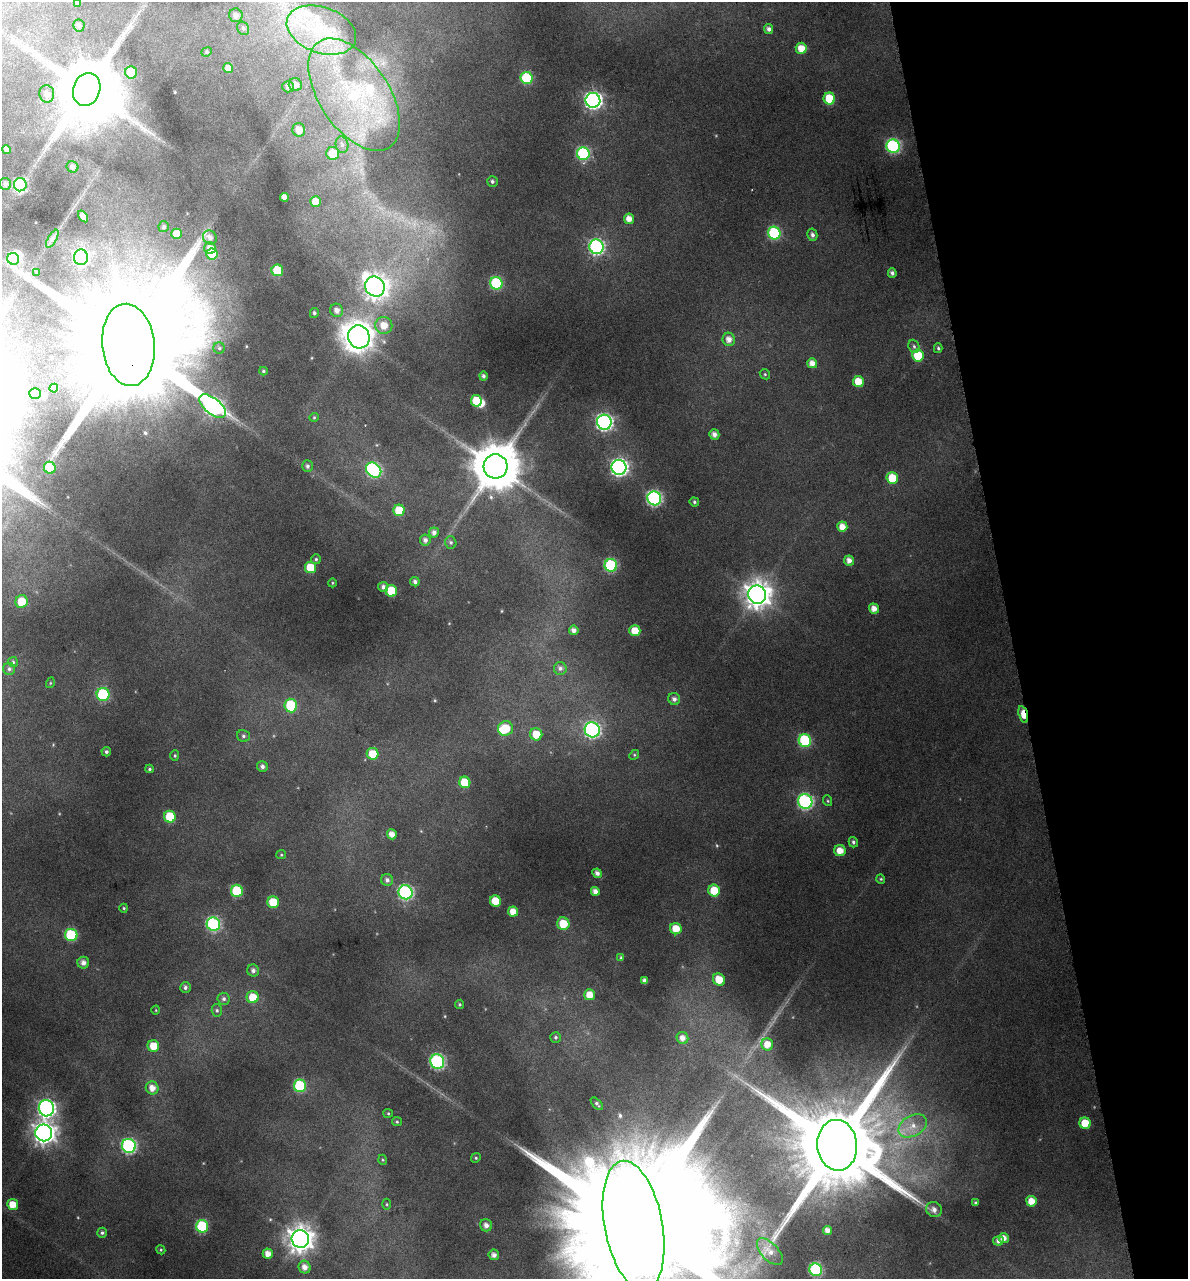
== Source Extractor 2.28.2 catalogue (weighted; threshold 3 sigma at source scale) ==
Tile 12 of 4 x 4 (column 4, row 3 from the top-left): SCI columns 3660-4845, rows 1282-2558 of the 4896 x 5150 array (HDU 1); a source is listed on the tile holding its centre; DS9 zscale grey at full resolution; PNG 1190 x 1281 px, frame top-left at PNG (2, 2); each listed source drawn as its Kron ellipse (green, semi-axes under 4 px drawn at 4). Shown black and unused: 15% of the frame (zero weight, under 4 of 8 exposures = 2% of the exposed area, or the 3 px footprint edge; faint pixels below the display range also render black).
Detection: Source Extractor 2.28.2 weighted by HDU 2 'WHT'; one run over the whole footprint, this tile lists its part. Background -0.0182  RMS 0.0096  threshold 0.0393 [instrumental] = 3 sigma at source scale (4.09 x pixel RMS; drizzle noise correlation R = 1.36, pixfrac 0.8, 0.0396/0.0396 arcsec/px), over >= 5 px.
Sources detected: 201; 1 too faint to see at this stretch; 7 inside a brighter object's white glare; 2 long thin detections or spike segments (spike, bleed or trail) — neither listed nor drawn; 4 inside a brighter listed object's ellipse — not listed separately; the other 187 listed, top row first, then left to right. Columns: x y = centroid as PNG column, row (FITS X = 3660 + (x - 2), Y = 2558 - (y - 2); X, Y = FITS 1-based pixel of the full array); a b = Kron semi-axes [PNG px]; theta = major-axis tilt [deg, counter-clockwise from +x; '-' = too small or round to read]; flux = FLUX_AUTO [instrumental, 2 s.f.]
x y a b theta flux
77 3 3 3 - 1.9
236 15 7 6 - 4.6
79 26 6 6 - 2.1
243 28 7 5 -59 2.1
769 29 5 4 - 3.3
321 30 36 23 -20 50
801 48 5 5 - 10
207 52 5 4 - 1.2
228 68 5 5 - 5.5
131 72 6 6 - 27
527 78 6 6 - 54
295 85 7 6 - 4.7
288 87 6 5 - 3
87 89 17 13 71 7300
47 94 9 7 -81 6.1
354 95 64 34 -56 150
829 99 6 5 - 28
593 100 7 7 - 280
299 130 7 6 - 6.9
342 145 8 6 -77 3.3
893 146 7 6 - 130
6 149 4 4 - 3.7
333 153 6 6 - 20
583 154 6 6 - 99
73 167 6 5 - 3.8
492 181 5 5 - 1.8
5 184 6 6 - 2.6
20 185 6 6 - 98
284 197 4 4 - 5.5
316 202 5 5 - 11
83 216 6 4 -55 5.8
629 219 5 5 - 7.5
164 227 5 5 - 2
774 233 6 6 - 76
177 234 5 5 - 9.1
812 235 6 5 - 2.8
210 237 7 6 - 4.3
52 239 10 4 60 2.4
596 247 7 7 - 180
210 248 6 6 - 6.7
212 254 5 5 - 21
81 257 8 7 - 180
13 259 6 5 - 44
277 270 6 5 - 27
36 272 4 2 - 0.63
892 273 4 4 - 2.4
496 283 6 6 - 75
375 286 10 9 - 720
337 310 7 6 - 4.9
314 313 5 4 - 1.6
384 325 8 8 - 12
359 337 11 10 - 870
729 339 7 6 - 6.1
128 345 41 26 -84 41000
914 346 7 5 -68 2
219 348 5 5 - 1.5
938 348 5 4 - 1.3
918 355 6 5 - 30
812 363 5 5 - 6.7
263 371 4 3 - 1.2
765 374 5 4 - 1.2
483 376 4 4 - 2.2
858 381 5 5 - 14
54 388 4 4 - 5.1
35 394 6 5 - 6.9
476 401 6 5 - 20
212 406 16 8 -39 320
314 417 5 4 - 0.98
604 422 7 7 - 230
714 434 5 5 - 4.5
307 466 6 5 - 2
495 466 12 12 - 4300
619 467 7 7 - 290
50 468 6 6 - 22
374 470 8 6 -43 130
892 478 6 5 - 23
654 498 7 7 - 170
694 502 5 4 - 1.4
399 510 6 5 - 25
842 527 5 5 - 8
434 532 5 5 - 3.5
425 540 5 5 - 3
451 542 6 5 - 1.6
316 559 5 5 - 1.3
849 560 5 5 - 5
611 565 6 6 - 82
310 567 5 5 - 21
415 582 5 4 - 2.6
332 583 4 3 - 0.66
383 587 5 5 - 2.6
391 591 6 5 - 24
757 595 9 9 - 1000
22 601 6 6 - 17
874 609 5 5 - 6.4
574 630 4 4 - 3.6
635 631 5 5 - 15
13 662 5 5 - 1.3
560 668 6 6 - 2.6
9 669 6 6 - 2.1
50 683 5 3 - 0.8
103 694 6 6 - 67
674 699 6 6 - 3.2
291 705 7 6 - 38
1023 714 9 4 -75 21
505 728 8 7 - 24
592 730 8 7 - 190
536 734 6 6 - 15
243 736 6 6 - 2
805 740 6 6 - 71
106 752 5 4 - 1.7
372 754 6 5 - 15
634 755 5 4 - 1.1
175 756 5 4 - 1.1
262 766 5 5 - 2.7
149 769 4 4 - 1.1
465 782 6 5 - 24
805 801 7 7 - 160
828 801 5 3 - 0.95
170 817 6 6 - 26
392 834 5 5 - 6.1
853 842 5 4 - 1.9
840 851 5 5 - 9.2
281 855 5 4 - 1
597 873 5 4 - 3.5
881 879 4 4 - 1
387 880 6 6 - 2.8
714 890 6 5 - 18
237 891 6 6 - 46
595 891 4 4 - 4.6
405 892 7 6 - 150
495 901 5 5 - 19
273 902 6 5 - 22
124 908 4 4 - 0.99
513 912 5 5 - 8.2
213 924 7 6 - 120
563 924 6 6 - 17
676 929 6 5 - 13
71 935 6 6 - 53
621 958 4 3 - 1.3
83 963 6 6 - 4.6
253 971 6 6 - 3.1
719 980 6 5 - 16
645 981 4 4 - 3.3
185 987 5 5 - 2
590 995 5 5 - 9.5
253 997 6 6 - 17
224 999 6 6 - 2.2
460 1004 5 4 - 1.2
156 1010 4 3 - 0.61
217 1010 6 5 - 1.7
555 1037 5 5 - 1.5
682 1038 6 5 - 5.5
767 1044 6 6 - 9.3
153 1046 6 6 - 15
437 1062 7 7 - 140
300 1086 6 6 - 62
152 1088 6 6 - 7.5
597 1104 8 4 -46 1.7
46 1108 8 7 - 270
388 1113 5 4 - 0.97
397 1122 5 4 - 1.1
1085 1123 5 5 - 19
913 1126 15 10 30 13
44 1133 8 8 - 590
837 1145 25 20 -85 19000
129 1146 7 7 - 160
476 1158 5 4 - 1.2
383 1160 5 3 - 0.81
1031 1201 5 5 - 9.4
976 1203 4 3 - 1.3
387 1204 5 3 - 0.86
13 1205 5 5 - 13
934 1209 8 7 - 4.1
486 1225 6 5 - 4.3
634 1225 66 29 -79 75000
202 1226 6 6 - 63
827 1230 4 4 - 4.6
102 1233 5 5 - 1.9
1004 1238 5 5 - 5.3
300 1239 9 8 - 870
998 1241 5 4 - 3.1
161 1250 5 3 - 0.91
770 1252 16 8 -46 8.4
268 1254 5 5 - 7
494 1255 5 5 - 4.2
305 1267 6 6 - 5.6
816 1270 6 6 - 84
Overlapping masked pixels (flux is a lower limit): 2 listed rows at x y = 128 345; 1023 714
Isophote crosses this tile's border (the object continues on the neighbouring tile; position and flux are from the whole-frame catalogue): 2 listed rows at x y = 77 3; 634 1225